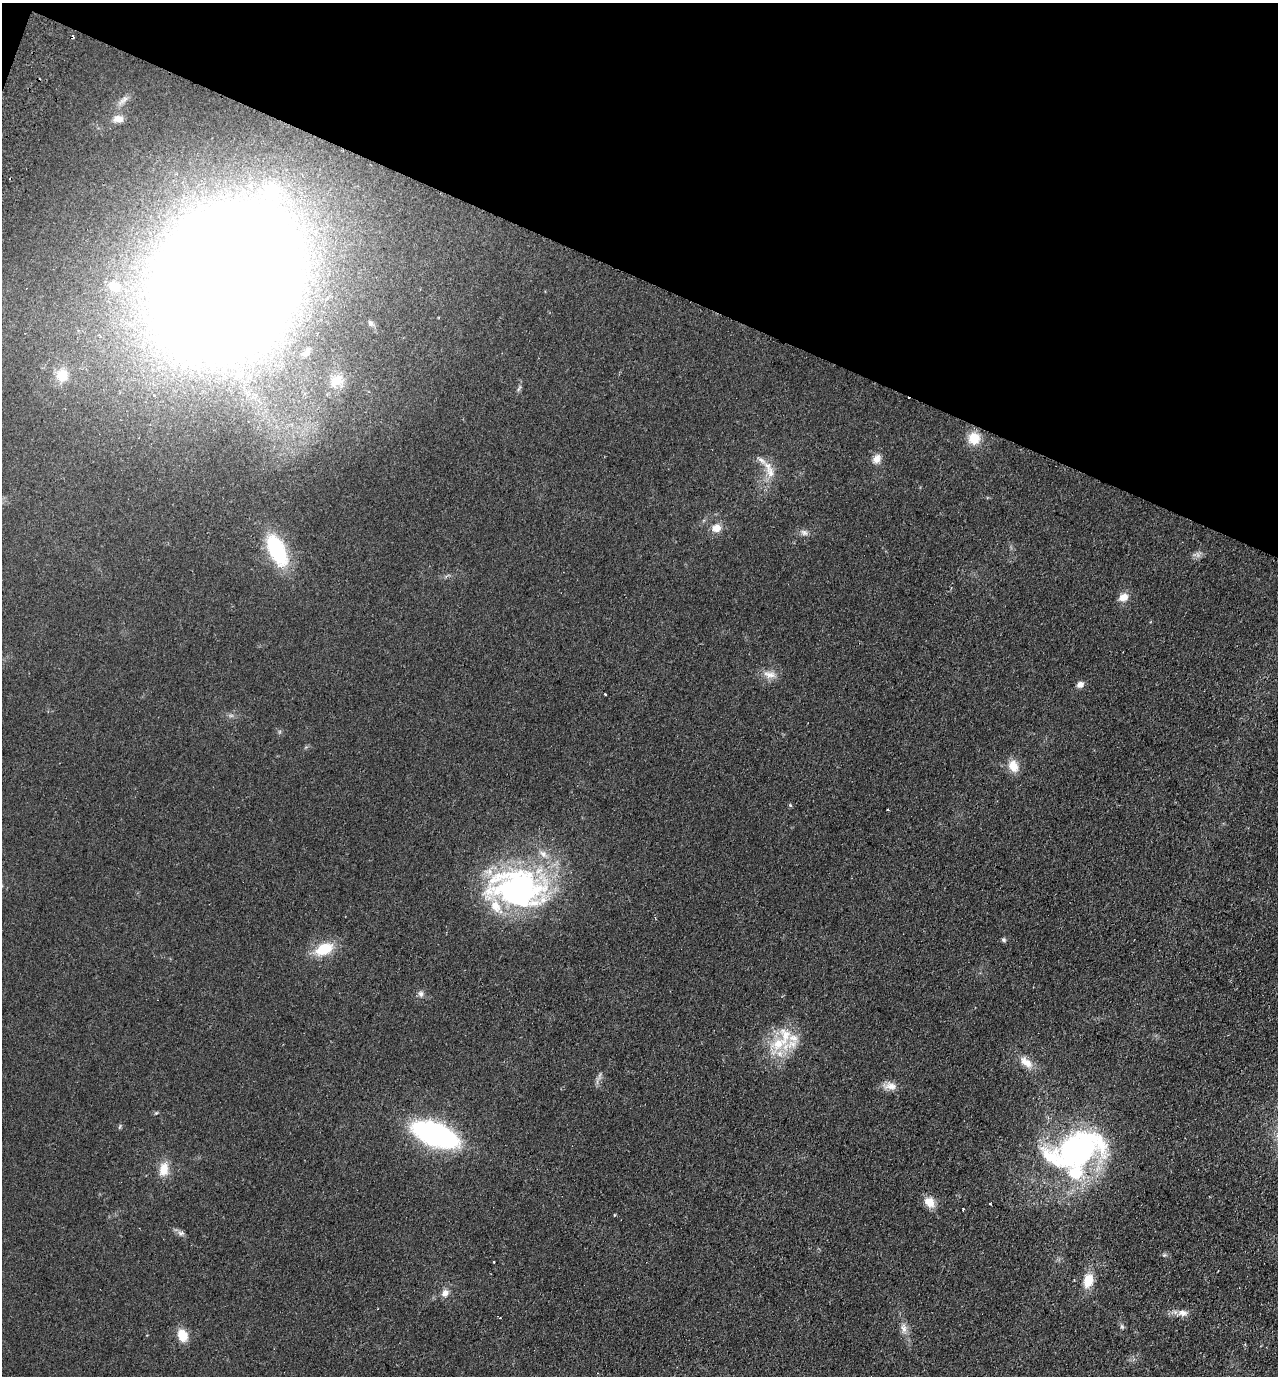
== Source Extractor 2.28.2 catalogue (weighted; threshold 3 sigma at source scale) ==
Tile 2 of 4 x 4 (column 2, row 1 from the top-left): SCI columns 1600-2875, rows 4148-5521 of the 5619 x 5546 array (HDU 1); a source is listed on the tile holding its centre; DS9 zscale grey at full resolution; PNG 1280 x 1378 px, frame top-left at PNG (2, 3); no overlay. Shown black and unused: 20% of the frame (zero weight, under 2 of 3 exposures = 3% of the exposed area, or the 3 px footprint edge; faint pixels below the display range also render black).
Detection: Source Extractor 2.28.2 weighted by HDU 2 'WHT'; one run over the whole footprint, this tile lists its part. Background 0.0955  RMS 0.011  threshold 0.0473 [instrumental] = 3 sigma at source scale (4.5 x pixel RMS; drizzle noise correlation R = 1.50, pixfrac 1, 0.05/0.05 arcsec/px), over >= 5 px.
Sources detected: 55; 1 cosmic-ray / hot-pixel residue — not listed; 6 inside a brighter listed object's ellipse — not listed separately; the other 48 listed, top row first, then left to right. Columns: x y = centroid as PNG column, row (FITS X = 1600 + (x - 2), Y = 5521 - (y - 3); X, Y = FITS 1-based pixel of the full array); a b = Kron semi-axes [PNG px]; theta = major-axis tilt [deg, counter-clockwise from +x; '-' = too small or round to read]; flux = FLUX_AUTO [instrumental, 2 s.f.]
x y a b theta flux
124 100 16 6 38 5.7
118 119 12 8 -2 8.8
226 280 89 65 54 6000
114 286 12 10 3 9.1
370 323 8 5 -42 2.3
306 352 16 9 49 8.1
62 375 15 14 - 17
337 380 23 16 30 23
519 389 10 2 54 1.5
974 438 15 14 - 18
877 459 13 10 54 7.4
770 472 19 10 -68 13
716 528 12 10 14 9.8
804 533 9 8 - 4.1
277 550 35 17 -64 78
1123 597 13 9 27 8.3
769 674 19 10 -15 9.4
1080 684 8 7 - 5.5
1013 766 15 11 -67 14
790 805 4 4 - 1.3
887 810 3 2 - 1.7
543 854 12 8 -50 7.4
518 888 38 25 -6 360
1004 940 7 5 -17 1.8
324 949 24 14 24 28
421 994 8 7 - 3.4
778 1044 24 15 33 34
1026 1062 18 9 -38 13
890 1086 17 10 -3 9
156 1113 5 4 - 1.1
120 1127 8 4 80 1.4
435 1134 32 14 -21 290
1078 1149 66 39 22 250
164 1169 19 12 76 15
929 1202 14 11 -46 11
990 1204 3 2 - 1.5
963 1209 3 3 - 1.3
614 1215 4 2 - 0.73
181 1233 10 6 -7 3.5
1164 1255 6 4 43 1.5
494 1262 3 2 - 1.6
1088 1280 16 11 75 19
445 1293 10 8 57 6.1
1182 1313 12 9 -1 7.1
500 1317 4 2 - 0.81
1122 1326 7 5 -45 2.1
904 1328 13 8 -81 6.3
182 1335 13 10 -68 18